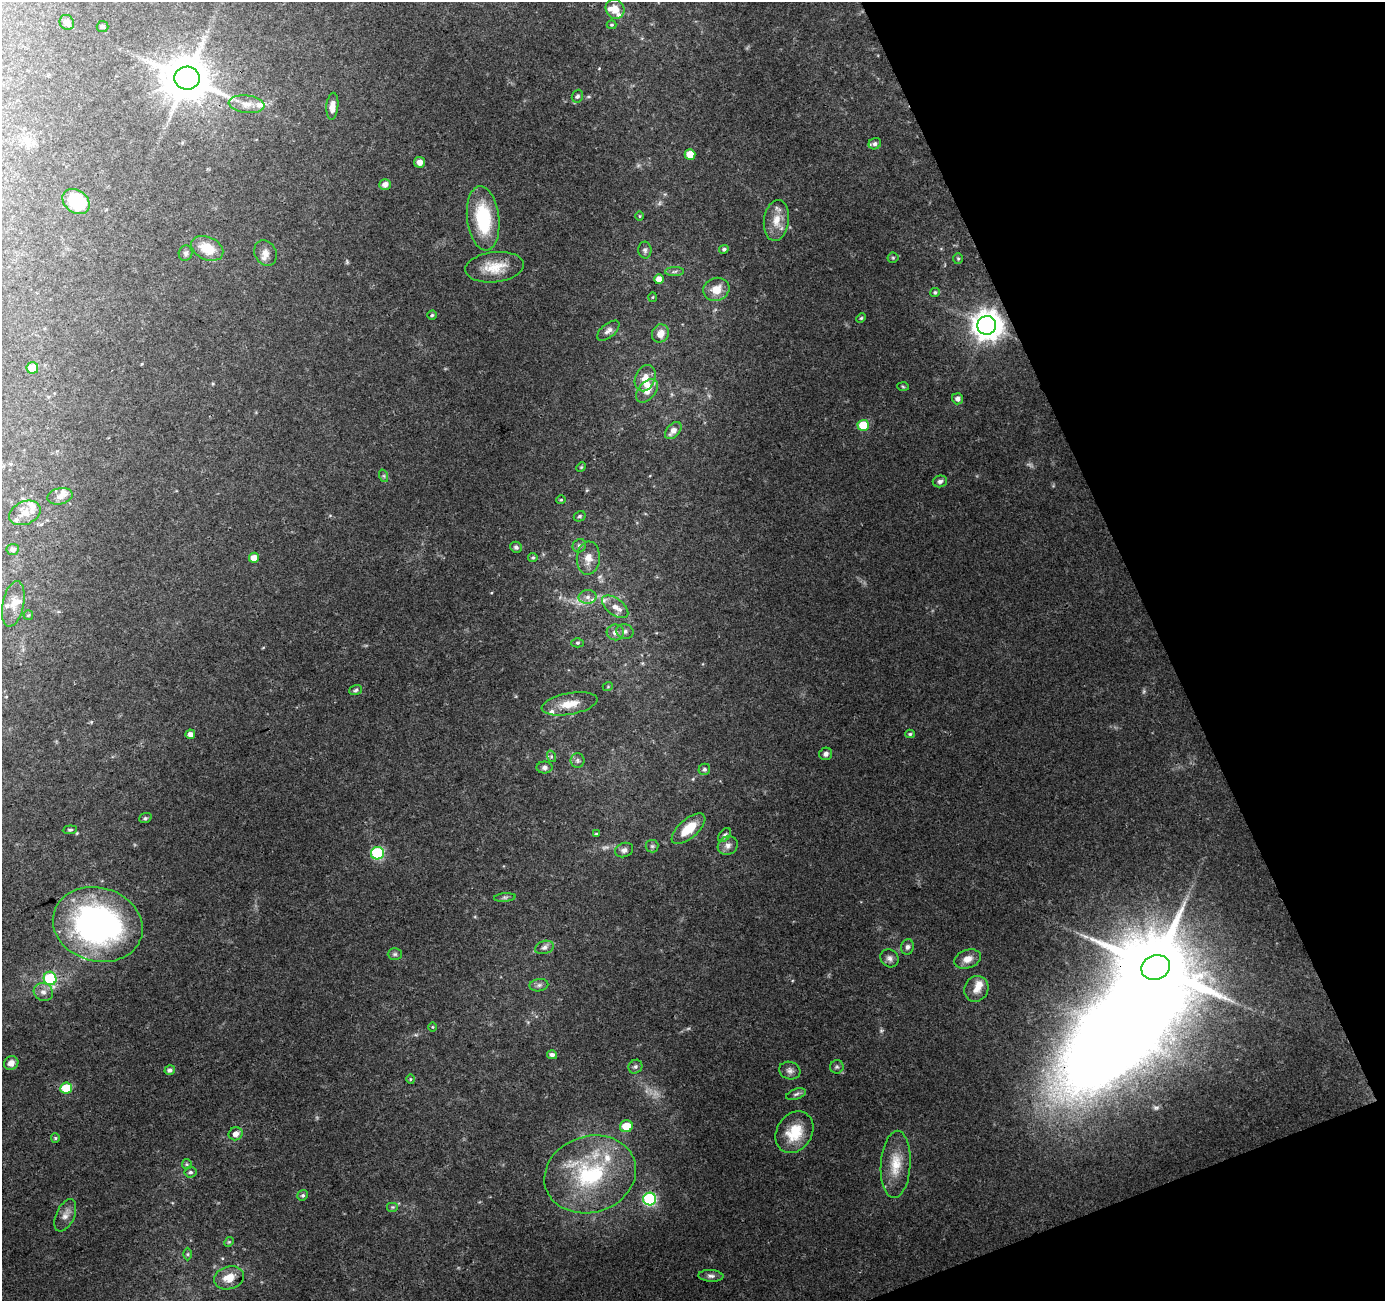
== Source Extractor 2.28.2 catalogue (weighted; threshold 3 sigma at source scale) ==
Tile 12 of 4 x 4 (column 4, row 3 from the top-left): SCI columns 4206-5588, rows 1406-2704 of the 5645 x 5464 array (HDU 1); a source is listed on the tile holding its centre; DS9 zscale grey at full resolution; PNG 1387 x 1303 px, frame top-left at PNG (2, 2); each listed source drawn as its Kron ellipse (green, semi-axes under 4 px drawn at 4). Shown black and unused: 19% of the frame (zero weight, under 3 of 4 exposures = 5% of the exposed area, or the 3 px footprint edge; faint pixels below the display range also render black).
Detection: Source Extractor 2.28.2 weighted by HDU 2 'WHT'; one run over the whole footprint, this tile lists its part. Background 0.0724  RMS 0.005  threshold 0.0224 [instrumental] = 3 sigma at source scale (4.5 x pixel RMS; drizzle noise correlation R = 1.50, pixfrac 1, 0.0396/0.0396 arcsec/px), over >= 5 px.
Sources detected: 137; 4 too faint to see at this stretch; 1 inside a brighter object's white glare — neither listed nor drawn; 14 inside a brighter listed object's ellipse — not listed separately; the other 118 listed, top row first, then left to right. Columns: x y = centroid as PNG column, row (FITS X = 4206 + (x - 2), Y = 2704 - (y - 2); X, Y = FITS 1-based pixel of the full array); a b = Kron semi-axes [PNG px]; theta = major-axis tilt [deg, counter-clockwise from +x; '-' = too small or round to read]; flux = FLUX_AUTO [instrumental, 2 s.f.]
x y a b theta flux
615 9 10 9 - 5.8
67 22 8 7 - 2.8
611 25 5 3 - 0.62
102 26 6 5 - 0.85
187 78 12 11 - 2000
577 96 6 5 - 1.2
247 104 18 8 -6 5
332 106 13 6 86 3.6
875 144 6 5 - 1.2
690 154 5 5 - 5.8
420 162 5 5 - 3.1
385 184 6 5 - 3
76 201 15 11 -37 28
640 216 5 3 - 0.44
483 218 32 16 -83 31
776 220 20 12 82 7.9
207 248 17 11 -24 11
724 249 5 4 - 0.93
645 250 8 6 -88 1.3
186 253 7 7 - 1.4
266 253 13 10 -62 3.6
893 258 5 5 - 0.69
958 259 5 5 - 0.68
494 267 29 15 6 11
674 272 9 4 2 1.1
659 279 5 5 - 3.6
716 289 13 11 23 7.5
935 292 5 4 - 0.91
653 297 5 3 - 0.48
432 315 4 4 - 0.63
861 318 5 4 - 0.62
987 325 9 9 - 700
608 331 13 7 40 2.2
660 333 9 8 - 4.5
32 368 6 6 - 8.2
645 378 13 10 67 5.7
903 387 6 4 -3 0.57
647 391 14 8 51 5
958 399 5 5 - 2.2
863 425 6 5 - 20
673 431 10 6 48 3.8
581 467 5 4 - 0.56
384 476 6 4 -72 0.75
940 481 7 6 - 1.5
60 496 13 8 11 2.9
561 500 4 4 - 0.61
25 513 16 11 23 5.3
580 516 6 5 - 0.91
579 546 7 6 - 1.3
516 547 6 5 - 1.2
13 549 6 5 - 2
254 558 5 5 - 4.5
533 558 5 4 - 0.77
588 558 16 11 85 5.7
588 597 9 7 2 2.5
13 604 23 10 78 6.1
615 607 15 8 -37 4.1
28 615 5 4 - 0.59
625 631 9 7 -14 1.7
615 632 8 8 - 2.7
577 643 6 4 1 0.84
608 686 5 3 - 0.44
356 690 6 4 18 0.91
569 704 28 10 10 8.5
190 734 5 4 - 2.6
910 734 5 4 - 0.77
826 754 6 6 - 1.6
551 756 6 4 -73 0.72
577 760 7 7 - 1.3
544 768 8 6 0 1.6
704 769 6 5 - 1.1
145 818 6 5 - 0.86
688 829 20 9 41 11
70 830 7 4 5 0.8
596 834 4 3 - 0.56
725 835 8 5 48 1.1
652 846 6 6 - 1.1
728 846 10 9 - 2.6
624 850 9 7 21 1.9
377 853 6 6 - 47
505 897 11 4 5 1.1
98 924 45 37 -16 140
544 947 9 6 18 1.8
907 947 8 6 75 1.7
395 954 7 6 - 1.1
889 958 9 8 - 2.1
968 959 14 9 20 4.4
1156 967 14 12 20 5200
50 978 7 6 - 32
539 985 9 6 10 1.7
976 989 13 11 61 4.6
43 992 10 9 - 2.7
432 1027 5 3 - 0.42
552 1055 5 4 - 1.8
11 1063 7 6 - 3.4
635 1067 7 6 - 1.2
837 1067 7 6 - 1.2
170 1070 5 5 - 1.6
790 1071 11 8 -17 2.2
410 1079 5 3 - 0.48
66 1088 6 5 - 16
796 1094 10 5 19 1.3
626 1126 6 6 - 9.7
794 1132 22 17 57 15
236 1134 7 6 - 3.1
55 1138 5 4 - 0.67
187 1164 5 5 - 0.65
896 1164 33 15 86 12
190 1172 6 5 - 0.99
590 1174 46 38 18 53
303 1195 5 5 - 1
650 1199 6 6 - 73
393 1207 6 5 - 0.78
65 1215 17 9 65 3.7
229 1242 5 4 - 0.54
188 1254 6 4 90 0.68
711 1276 12 6 -4 1.9
229 1278 15 11 17 6.6
Overlapping masked pixels (flux is a lower limit): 2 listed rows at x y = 187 78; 987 325